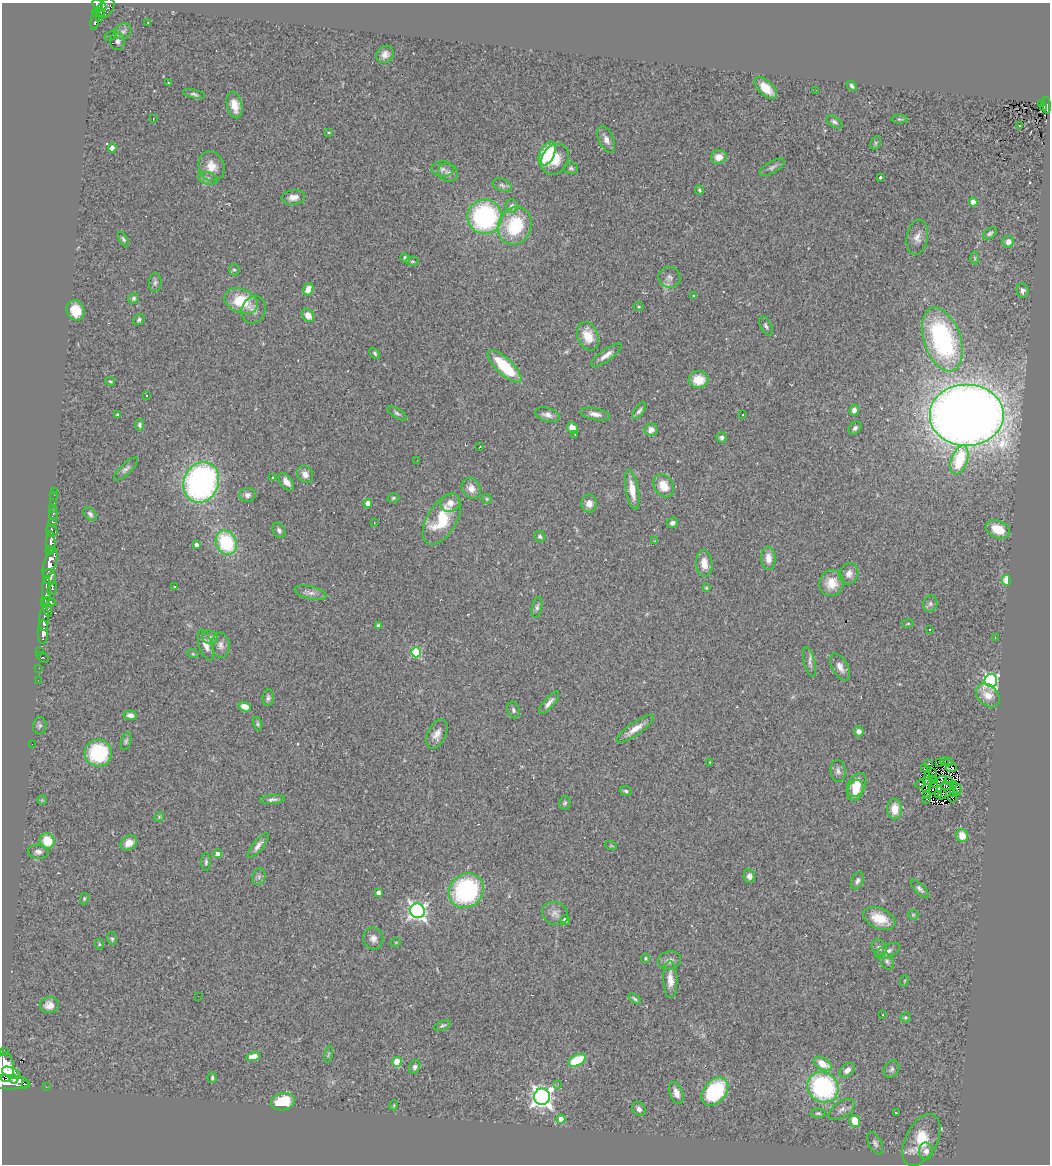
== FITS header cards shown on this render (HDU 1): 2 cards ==
NAXIS1  =                 1048
NAXIS2  =                 1162

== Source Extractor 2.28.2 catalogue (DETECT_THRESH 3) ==
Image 1048 x 1162 px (HDU 1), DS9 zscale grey, 1 PNG px = 1 image px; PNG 1052 x 1166 px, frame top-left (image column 1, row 1162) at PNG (2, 3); each listed source drawn as its Kron ellipse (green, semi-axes under 4 px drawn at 4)
Background 0.754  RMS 0.078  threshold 0.234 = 3 sigma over >= 5 px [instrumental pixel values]
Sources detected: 279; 3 with non-positive FLUX_AUTO (blend fragments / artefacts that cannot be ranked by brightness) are neither listed nor drawn; the other 276 listed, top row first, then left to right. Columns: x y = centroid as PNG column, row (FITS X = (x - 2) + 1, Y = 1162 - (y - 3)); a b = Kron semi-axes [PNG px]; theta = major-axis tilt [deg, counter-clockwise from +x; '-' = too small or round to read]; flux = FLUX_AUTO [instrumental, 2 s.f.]
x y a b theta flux
98 5 6 5 - 540
102 7 5 3 - 140
105 8 11 7 50 500
100 12 4 3 - 110
96 13 3 3 - 150
95 19 10 3 77 200
100 19 2 2 - 5.1
148 22 3 2 - 3.7
123 31 9 7 28 19
111 36 7 3 31 7.3
117 41 9 7 -84 22
385 54 9 8 - 32
168 82 3 3 - 7.4
852 86 6 4 -45 15
766 88 14 7 -43 91
816 90 2 2 - 4
194 94 11 4 -13 12
1042 103 2 2 - 6.9
235 105 13 7 -76 72
1047 105 8 4 -86 100
1044 107 3 2 - 20
153 119 3 2 - 3.6
900 119 8 4 -2 7.5
834 122 9 5 -35 13
1019 125 3 2 - 27
329 132 4 3 - 5
606 140 14 7 -66 34
876 143 7 5 62 9.1
112 148 4 4 - 63
547 154 13 7 64 280
719 157 8 7 - 47
555 159 16 13 57 96
211 166 15 13 -66 71
772 167 14 6 29 18
571 168 7 6 - 11
442 169 11 7 -4 19
448 172 10 8 -28 24
880 177 3 3 - 15
208 178 10 6 -17 18
502 185 10 6 -24 17
699 190 5 3 - 7.5
293 197 12 7 6 37
973 202 4 4 - 54
512 206 7 6 - 23
485 217 17 17 - 850
515 226 19 16 65 310
990 233 8 5 32 12
917 237 18 10 80 45
123 239 8 4 -60 8.8
1008 242 6 5 - 28
405 258 5 4 - 13
975 258 6 4 -87 7.2
412 261 6 4 1 8.4
234 270 6 5 - 9.7
669 277 11 10 - 29
155 282 9 6 85 16
308 289 6 5 - 61
1022 291 7 6 - 20
693 296 3 3 - 4.1
133 298 5 5 - 10
241 301 17 12 -22 190
639 307 5 3 - 4.5
76 310 10 9 - 88
253 310 14 11 63 38
308 315 7 5 -51 42
139 320 6 5 - 11
766 326 10 5 -62 14
588 336 15 10 -68 100
942 339 33 18 -71 900
375 353 6 4 -47 9.1
606 355 18 6 36 38
505 366 22 8 -44 280
699 380 10 8 -3 100
110 381 5 4 - 6.5
146 395 3 3 - 16
854 410 5 5 - 27
639 411 10 4 53 16
397 413 11 5 -33 14
595 414 15 6 -11 34
743 414 2 2 - 4
118 415 3 3 - 6.3
547 415 13 6 -16 30
967 415 37 31 0 10000
140 425 6 4 78 10
572 428 6 5 - 52
855 428 7 5 50 16
651 430 6 6 - 31
575 434 3 3 - 5.3
722 437 5 5 - 13
480 447 3 2 - 3.6
417 460 3 2 - 7.1
959 460 15 8 71 250
126 469 15 5 44 20
305 474 9 7 -52 37
273 478 3 3 - 4.6
201 482 21 17 67 1600
286 482 10 6 -53 33
664 486 12 9 -58 91
471 488 11 9 -55 46
632 490 20 6 -80 74
55 491 2 2 - 5
54 495 2 2 - 4.6
247 495 8 7 - 19
393 498 6 4 16 8.8
487 499 5 4 - 6.7
54 503 2 2 - 7.9
368 503 4 4 - 44
450 503 10 8 32 44
589 503 9 8 - 34
53 508 2 2 - 11
53 514 6 3 88 61
90 514 8 5 -44 15
442 519 28 14 59 250
53 522 4 3 - 140
374 523 2 2 - 3.4
672 523 6 5 - 18
998 529 12 8 -22 100
279 530 8 5 -59 16
52 531 6 5 - 220
540 536 6 5 - 11
655 541 3 3 - 4.1
51 542 11 4 -88 1300
226 543 12 10 -64 370
196 545 4 4 - 17
50 551 4 3 - 360
768 558 12 7 -86 48
50 563 16 6 73 2200
704 563 13 8 -85 58
849 574 11 9 69 35
49 577 8 6 -69 970
1006 580 5 4 - 73
832 583 13 12 - 95
175 587 3 2 - 3.1
706 588 4 4 - 6.5
52 589 6 4 71 260
46 591 15 4 88 870
311 593 16 6 -14 29
48 601 8 4 -15 560
930 604 8 7 - 17
537 607 10 5 79 16
47 608 9 4 -67 490
44 619 12 5 87 1200
908 624 6 3 8 5.3
378 625 4 3 - 11
929 630 3 3 - 10
43 632 12 5 88 1500
210 637 8 6 -20 17
995 638 3 2 - 6.6
206 645 16 6 -71 41
221 645 12 9 -85 30
40 651 2 2 - 8.1
416 652 5 5 - 280
193 654 6 4 -18 5.5
43 657 7 3 -33 84
809 662 15 5 -75 22
840 667 15 8 -60 36
39 668 2 2 - 15
38 680 2 2 - 13
991 681 6 6 - 1100
988 695 14 10 -44 69
268 698 8 5 85 14
549 703 14 5 49 30
245 707 6 4 -15 66
513 710 8 6 -73 13
130 715 7 5 -6 23
258 724 7 4 -78 8.8
40 726 8 6 84 13
635 729 22 6 35 62
859 731 5 4 - 31
437 734 16 9 65 42
126 741 9 5 74 12
32 744 2 2 - 86
98 753 14 13 - 380
944 761 4 2 - 3
710 762 2 2 - 2.9
940 762 4 2 - 1.3
949 762 4 3 - 7.8
929 763 3 2 - 6.3
951 768 6 3 4 1.2
924 769 3 2 - 8.5
838 771 11 7 -84 21
933 772 3 2 - 4.1
929 776 4 2 - 8.1
935 780 3 2 - 3.7
927 781 3 2 - 6.2
949 781 3 2 - 4.5
939 782 9 3 30 3.6
921 784 5 4 - 20
856 785 13 8 61 90
953 785 4 3 - 5.3
946 786 5 2 - 9.6
926 788 4 2 - 3.7
933 788 7 2 67 0.06
957 789 7 4 -75 7.6
855 790 11 8 70 65
626 791 6 4 -17 9.1
954 792 3 2 - 6.1
927 794 2 2 - 3.7
939 794 3 2 - 0.48
942 794 5 2 - 2.6
952 798 4 2 - 8.7
272 799 12 4 4 17
926 799 2 2 - 4.1
42 800 4 4 - 5.3
565 803 7 6 - 10
894 809 10 7 89 76
159 817 5 4 - 6.9
962 836 6 6 - 84
47 841 7 7 - 130
129 843 8 7 - 42
258 846 15 5 51 29
611 846 6 4 -18 6.3
38 852 10 7 -3 23
218 854 4 4 - 34
206 862 9 4 88 11
749 876 7 5 -77 22
259 877 8 6 71 17
857 881 9 5 63 19
920 889 12 5 -44 17
466 891 18 16 41 800
378 892 4 4 - 23
84 899 6 4 75 7.6
417 911 7 7 - 2000
555 913 13 11 -23 39
913 915 5 5 - 6.5
879 918 17 10 -24 110
565 920 5 4 - 29
373 938 11 10 - 33
112 939 6 5 - 8.7
396 942 5 3 - 3.9
99 944 5 3 - 5.4
879 948 9 7 -59 19
888 951 13 6 24 27
646 958 5 4 - 6.6
670 960 11 9 12 30
887 961 9 6 -63 17
670 979 19 7 -87 54
904 981 6 3 70 5.9
198 996 2 2 - 20
635 999 7 3 -35 11
49 1005 9 8 - 44
883 1015 3 2 - 5.3
905 1018 5 5 - 8.1
442 1026 9 4 20 9.9
5 1051 3 3 - 110
328 1054 8 3 77 6.8
253 1056 7 4 15 100
577 1060 9 5 26 200
397 1062 5 4 - 180
823 1064 10 6 -29 75
5 1067 15 8 -86 4300
415 1067 7 5 65 14
891 1069 9 7 56 15
847 1070 9 6 41 32
11 1073 10 5 -24 1700
212 1078 5 4 - 8.7
14 1079 4 4 - 810
8 1082 21 7 -2 1900
558 1084 3 2 - 6.8
25 1085 3 3 - 8.8
46 1087 2 2 - 11
823 1087 16 14 -40 750
715 1092 16 11 48 440
676 1093 11 6 -71 40
542 1097 8 8 - 3100
283 1102 12 8 11 180
394 1105 5 3 - 4.6
639 1109 7 6 - 20
842 1109 14 8 33 30
818 1113 7 4 -1 8.9
897 1113 3 2 - 25
561 1119 4 4 - 49
855 1121 6 5 - 100
921 1140 28 16 63 180
875 1143 12 6 -61 18
926 1151 8 7 - 33
At the frame edge (FLAGS 8, measured only in part): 3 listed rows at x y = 98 5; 5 1067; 8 1082
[3 non-positive-flux detections neither listed nor drawn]